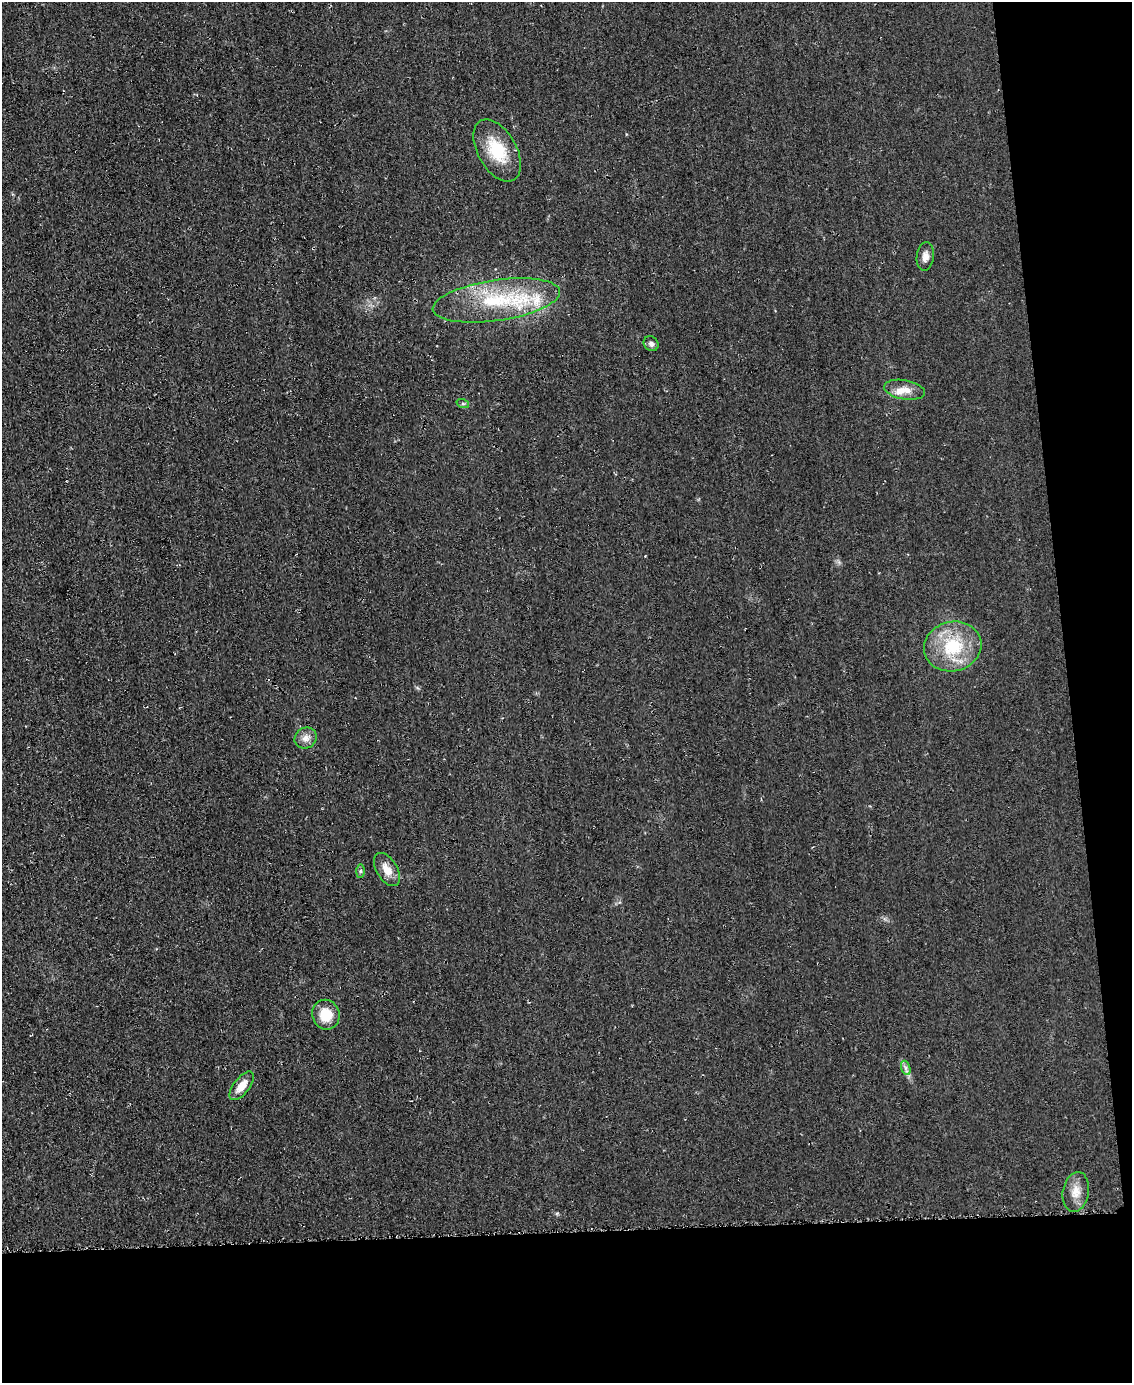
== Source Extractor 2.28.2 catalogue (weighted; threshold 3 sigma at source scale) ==
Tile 12 of 4 x 3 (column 4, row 3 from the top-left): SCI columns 3400-4529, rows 175-1555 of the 4559 x 4551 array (HDU 1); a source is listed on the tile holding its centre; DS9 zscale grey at full resolution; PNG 1134 x 1385 px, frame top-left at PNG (2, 2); each listed source drawn as its Kron ellipse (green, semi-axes under 4 px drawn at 4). Shown black and unused: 16% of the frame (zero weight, under 2 of 3 exposures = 3% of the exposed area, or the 3 px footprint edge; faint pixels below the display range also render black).
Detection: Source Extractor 2.28.2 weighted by HDU 2 'WHT'; one run over the whole footprint, this tile lists its part. Background 0.047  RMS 0.013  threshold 0.0597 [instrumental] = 3 sigma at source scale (4.5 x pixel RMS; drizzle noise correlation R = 1.50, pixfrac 1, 0.05/0.05 arcsec/px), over >= 5 px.
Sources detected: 16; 2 inside a brighter listed object's ellipse — not listed separately; the other 14 listed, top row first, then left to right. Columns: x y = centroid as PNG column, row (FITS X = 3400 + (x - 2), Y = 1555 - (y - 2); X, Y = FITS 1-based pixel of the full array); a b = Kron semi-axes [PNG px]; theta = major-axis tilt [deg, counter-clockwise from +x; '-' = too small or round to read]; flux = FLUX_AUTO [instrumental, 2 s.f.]
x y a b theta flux
497 150 34 19 -61 51
925 257 15 8 84 7.8
496 300 64 20 8 110
651 344 8 6 -42 4.5
905 390 20 9 -10 14
463 404 6 4 -18 1.9
953 646 29 25 14 68
306 738 11 10 - 8.8
387 869 18 10 -58 15
360 871 7 4 89 2.2
326 1015 15 13 -71 27
906 1068 7 4 -71 3.2
242 1086 17 8 52 17
1076 1192 20 13 80 16